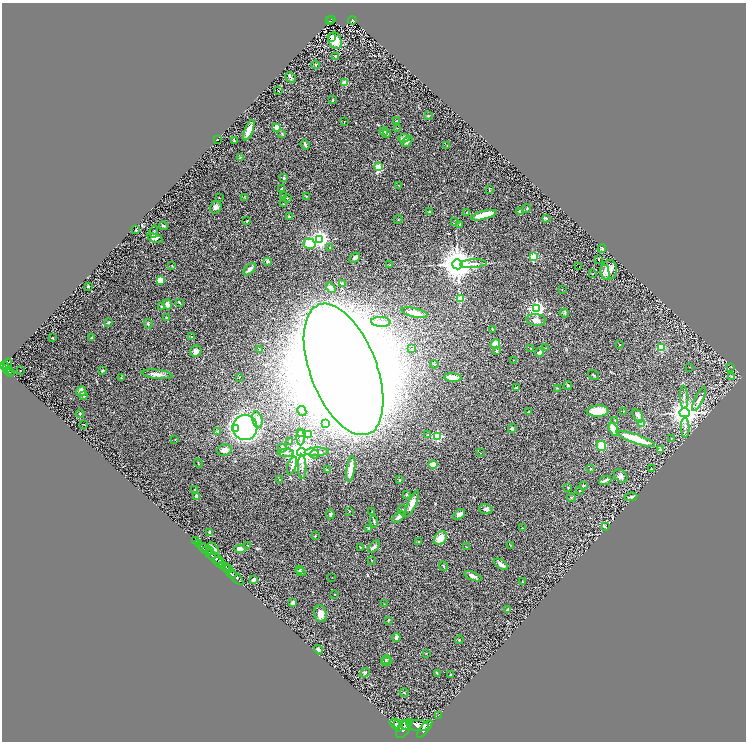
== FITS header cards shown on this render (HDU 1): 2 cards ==
NAXIS1  =                 1488
NAXIS2  =                 1479

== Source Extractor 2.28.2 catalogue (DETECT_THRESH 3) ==
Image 1488 x 1479 px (HDU 1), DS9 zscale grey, zoomed out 1/2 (1 PNG px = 2 x 2 image px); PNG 748 x 744 px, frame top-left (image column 1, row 1478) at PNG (2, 3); each listed source drawn as its Kron ellipse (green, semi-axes under 4 px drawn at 4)
Background 0.728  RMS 0.067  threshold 0.202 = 3 sigma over >= 5 px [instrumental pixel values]
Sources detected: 280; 28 cannot appear on this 1/2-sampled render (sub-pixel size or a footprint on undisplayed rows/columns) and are neither listed nor drawn; the other 252 listed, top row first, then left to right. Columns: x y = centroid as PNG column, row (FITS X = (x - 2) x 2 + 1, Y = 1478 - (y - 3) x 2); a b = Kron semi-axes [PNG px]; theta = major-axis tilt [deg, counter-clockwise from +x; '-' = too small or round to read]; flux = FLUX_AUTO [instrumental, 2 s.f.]
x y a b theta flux
332 19 3 2 - 130
352 20 4 2 - 120
330 21 2 1 - 17
331 37 3 2 - 64
335 41 8 6 -64 110
335 56 2 2 - 16
316 65 4 2 - 11
291 77 6 3 -42 28
345 83 2 2 - 260
279 91 2 2 - 8
333 100 2 2 - 20
428 116 3 3 - 11
397 121 4 2 - 23
344 122 2 1 - 4.1
277 127 2 2 - 210
397 128 3 2 - 5.9
249 130 11 4 68 130
384 131 4 3 - 22
282 133 2 2 - 11
387 134 4 4 - 33
404 138 6 3 5 33
217 139 2 1 - 5.3
234 140 4 2 - 8.7
407 141 6 3 47 35
305 144 5 2 - 32
447 146 2 2 - 7.1
240 157 3 2 - 6.1
378 167 3 3 - 120
284 178 3 3 - 27
398 185 3 2 - 5.5
282 188 4 2 - 17
489 190 3 2 - 5.9
283 195 3 2 - 8.5
306 196 3 2 - 7.8
219 197 2 2 - 5.3
245 198 3 2 - 5.8
287 198 2 2 - 13
283 204 2 1 - 6.5
216 207 6 5 - 40
527 208 4 3 - 14
429 212 2 2 - 23
520 212 3 3 - 28
467 213 2 2 - 24
484 215 13 4 15 250
289 217 3 2 - 13
547 218 3 3 - 16
398 219 4 2 - 12
247 221 3 2 - 9.3
455 221 3 2 - 6.1
460 224 2 2 - 8
163 226 4 2 - 17
136 230 2 2 - 7.4
154 231 6 3 80 16
155 238 8 3 -20 31
320 239 4 4 - 6000
309 244 6 5 - 290
330 248 2 2 - 20
602 249 4 3 - 25
533 257 3 2 - 410
355 258 6 4 40 33
598 259 2 2 - 6.9
268 261 2 2 - 110
457 264 5 5 - 31000
473 264 13 3 4 57
172 265 3 1 - 4.5
390 265 2 2 - 6.5
579 267 2 1 - 3.3
250 269 8 3 44 55
609 270 10 8 76 130
605 272 8 4 -80 41
593 274 3 2 - 6.1
160 280 4 4 - 140
342 283 4 3 - 27
88 286 2 2 - 33
331 288 5 4 - 73
562 290 2 1 - 7.7
460 299 2 2 - 300
179 302 3 2 - 12
167 304 5 4 - 54
162 307 3 3 - 13
537 308 4 4 - 3600
415 313 13 4 -13 120
564 313 4 3 - 12
167 318 2 2 - 38
536 320 9 6 -8 57
109 322 4 3 - 21
381 322 10 5 -3 64
148 324 5 3 - 16
492 329 2 2 - 19
92 337 3 3 - 8.8
192 337 3 2 - 7.6
52 338 3 3 - 13
495 344 5 4 - 160
620 344 2 2 - 17
661 347 4 3 - 250
412 348 2 1 - 4.8
531 348 3 2 - 7
546 348 2 2 - 4.3
259 350 2 2 - 5
196 351 6 5 - 46
496 351 2 2 - 27
539 353 4 3 - 36
513 360 2 1 - 4
7 364 5 3 - 580
434 364 4 3 - 13
4 365 3 2 - 540
690 367 2 1 - 4.5
731 367 2 2 - 4
7 369 4 2 - 280
343 369 69 33 -69 150000
20 370 2 1 - 11
8 371 3 2 - 190
102 371 2 2 - 43
10 372 2 1 - 53
157 374 15 4 -7 68
594 375 6 2 -34 12
239 377 2 2 - 4.7
732 377 3 3 - 12
121 378 2 2 - 12
453 378 9 3 -6 150
568 385 4 3 - 17
516 387 2 2 - 6.7
557 388 4 2 - 5.6
81 391 5 4 - 80
84 396 4 3 - 13
684 397 11 3 -87 31
699 399 13 4 64 54
302 411 5 4 - 43
529 411 3 2 - 7.9
597 411 11 6 3 200
623 411 2 1 - 5.3
684 413 5 4 - 17000
80 414 4 4 - 17
638 416 7 4 -62 43
257 420 8 5 -78 86
615 420 3 2 - 7.5
83 424 3 2 - 4.6
325 424 2 2 - 8.7
642 424 3 2 - 330
245 427 13 12 - 2900
685 427 10 3 -89 39
235 428 3 3 - 270
512 428 4 4 - 17
614 429 7 3 -62 240
218 432 4 3 - 22
301 433 2 2 - 110
308 435 3 3 - 470
428 435 2 2 - 27
437 436 3 3 - 960
301 438 7 3 90 28
672 438 3 2 - 5
175 439 2 2 - 4.5
636 439 20 4 -20 430
290 441 3 3 - 11
601 446 5 4 - 270
282 448 4 3 - 21
660 449 2 2 - 63
224 450 7 5 17 86
301 452 4 4 - 19000
317 452 12 3 2 32
286 453 7 2 0 20
480 453 2 2 - 4.8
315 454 4 4 - 21
198 463 4 2 - 7.8
433 464 4 3 - 130
292 465 9 3 72 35
302 467 12 3 -89 33
590 468 3 2 - 13
652 468 4 2 - 7.5
351 469 13 3 82 170
327 470 2 2 - 7.9
621 476 7 5 -42 45
279 480 2 2 - 7.3
400 480 3 2 - 13
605 480 6 2 22 56
583 486 3 3 - 16
568 488 3 3 - 6.4
195 490 4 2 - 8
579 491 2 2 - 5.6
406 495 3 3 - 13
197 496 2 2 - 150
631 497 6 4 11 22
571 498 4 2 - 7.6
412 504 14 4 67 82
486 509 7 5 -16 38
402 510 5 2 - 8.1
349 511 3 2 - 6.7
372 512 3 2 - 9.2
330 514 5 3 - 19
459 514 7 4 37 49
398 517 7 4 40 40
374 521 6 2 -82 15
605 527 4 2 - 9.6
369 528 3 2 - 13
522 528 3 2 - 5.9
210 533 3 2 - 23
315 536 3 3 - 9.6
440 538 8 5 50 150
195 541 3 2 - 210
418 542 3 2 - 9.6
198 544 3 2 - 190
248 545 2 2 - 9.7
510 545 4 2 - 5.9
360 547 3 1 - 5.4
374 547 8 4 49 31
467 547 2 2 - 6.5
203 548 5 3 - 1200
213 548 6 2 -45 42
240 549 5 4 - 73
206 550 2 2 - 680
209 550 2 1 - 160
211 554 6 2 -42 3400
216 559 8 3 -21 1800
371 560 2 1 - 9.4
218 562 5 2 - 1100
501 564 8 3 -35 46
222 565 2 2 - 330
443 566 5 2 - 9.7
225 567 4 1 - 590
228 569 5 2 - 720
300 569 3 3 - 10
300 572 5 3 - 18
231 573 5 2 - 1700
473 576 9 4 -22 50
332 577 2 1 - 6.1
236 578 9 2 -45 2400
253 580 2 2 - 150
522 582 2 2 - 5.3
334 594 2 2 - 3.4
293 603 2 2 - 160
384 604 2 1 - 3.8
508 610 4 3 - 22
320 614 8 6 -78 100
388 620 3 2 - 9.6
396 637 4 3 - 27
459 640 4 3 - 13
318 650 5 4 - 38
426 653 2 1 - 4.4
386 659 4 3 - 12
387 661 5 3 - 15
365 673 5 3 - 17
437 673 3 2 - 6.7
450 674 3 2 - 7.9
404 692 4 2 - 7.3
438 715 2 1 - 36
409 722 3 2 - 930
395 724 6 2 -37 2400
398 725 6 4 -74 4700
405 725 5 3 - 1900
418 725 11 5 -3 7900
403 729 10 6 54 5800
425 729 11 4 50 6000
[28 sub-pixel or undisplayed-footprint detections neither listed nor drawn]